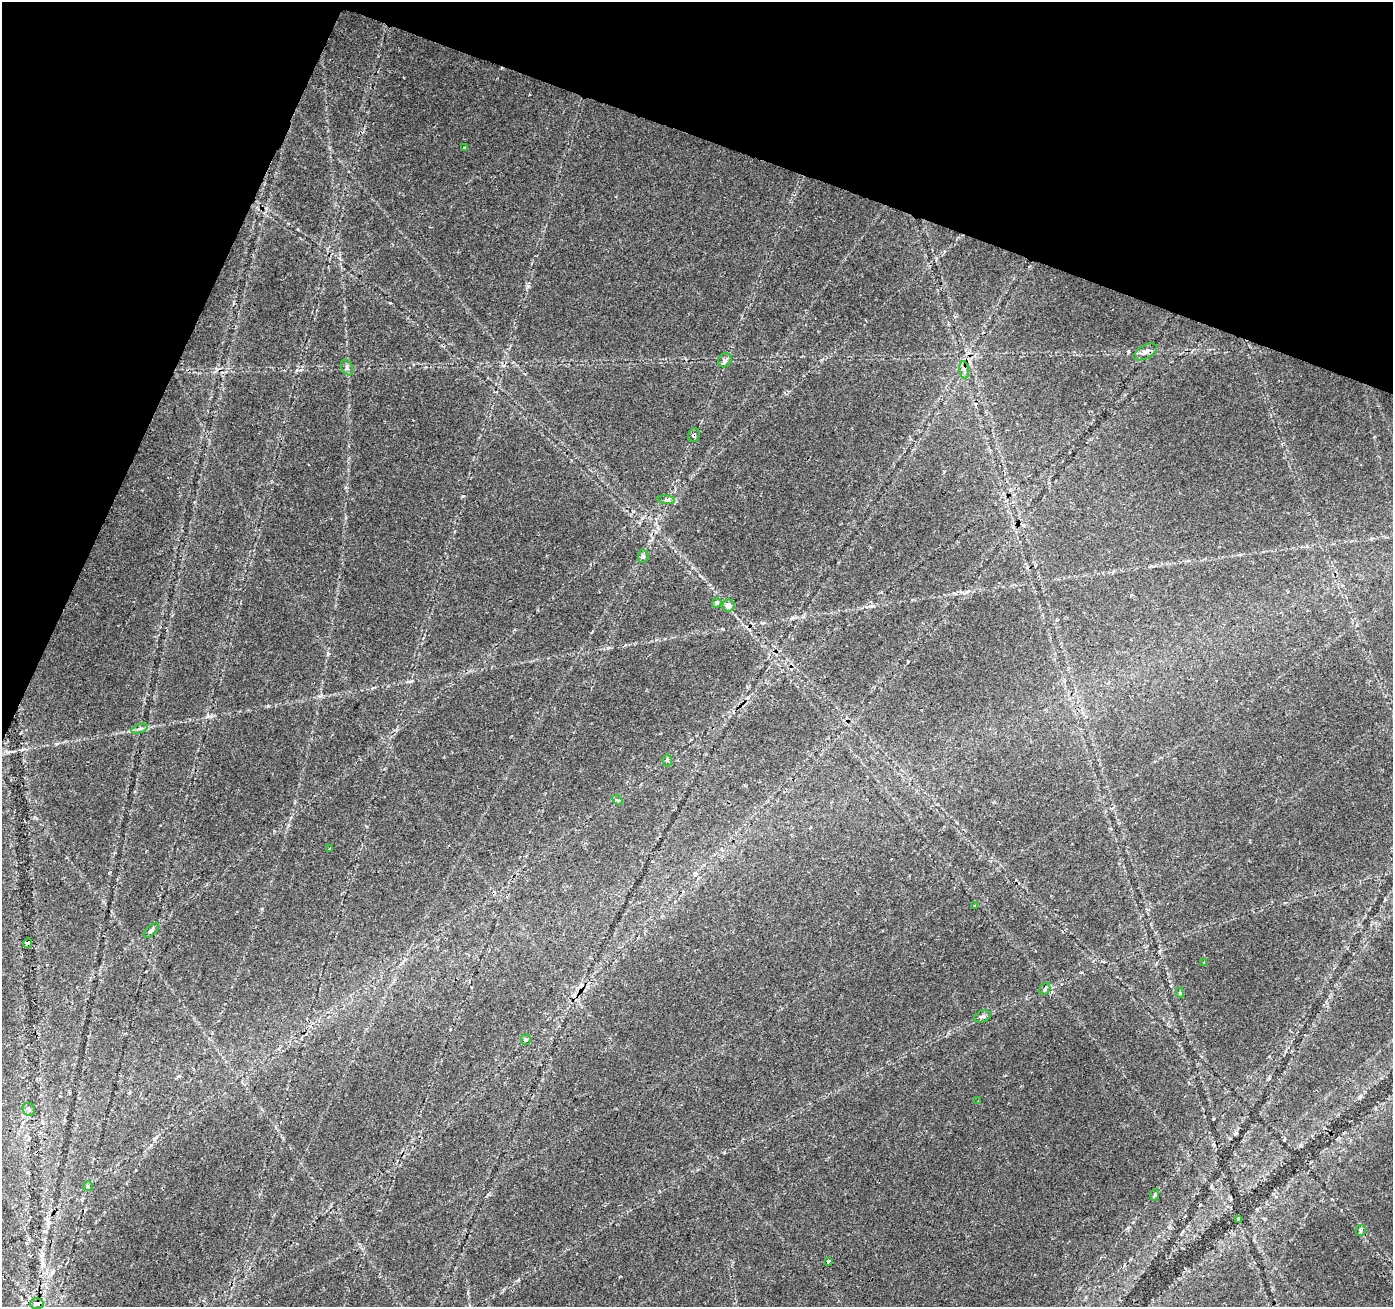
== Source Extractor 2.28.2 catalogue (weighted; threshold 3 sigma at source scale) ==
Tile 2 of 4 x 4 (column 2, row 1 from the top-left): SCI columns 1393-2783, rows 4124-5428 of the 5572 x 5702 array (HDU 1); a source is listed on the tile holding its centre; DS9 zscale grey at full resolution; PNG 1395 x 1309 px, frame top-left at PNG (2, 2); each listed source drawn as its Kron ellipse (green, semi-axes under 4 px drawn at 4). Shown black and unused: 18% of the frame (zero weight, under 2 of 3 exposures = <1% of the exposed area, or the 3 px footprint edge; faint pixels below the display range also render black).
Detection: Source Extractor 2.28.2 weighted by HDU 2 'WHT'; one run over the whole footprint, this tile lists its part. Background 0.0334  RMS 0.0037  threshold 0.0165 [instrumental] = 3 sigma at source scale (4.5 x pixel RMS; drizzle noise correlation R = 1.50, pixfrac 1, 0.0396/0.0396 arcsec/px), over >= 5 px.
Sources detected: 33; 3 cosmic-ray / hot-pixel residue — neither listed nor drawn; the other 30 listed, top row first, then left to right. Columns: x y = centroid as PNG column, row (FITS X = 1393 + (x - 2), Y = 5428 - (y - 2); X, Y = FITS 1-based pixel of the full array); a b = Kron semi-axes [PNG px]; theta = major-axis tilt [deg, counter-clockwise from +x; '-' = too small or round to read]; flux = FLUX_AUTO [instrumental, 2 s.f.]
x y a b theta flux
465 148 4 3 - 0.36
1145 352 13 6 28 2.1
725 360 7 6 - 1.1
347 368 8 5 -63 0.9
964 370 9 5 -82 1.1
694 435 7 5 72 0.9
666 500 9 3 -6 0.73
643 556 7 5 87 0.82
717 603 5 4 - 1.1
728 606 6 6 - 1.9
140 728 8 3 19 0.83
667 761 6 4 85 0.89
617 800 6 3 -43 0.59
329 849 3 2 - 0.27
975 906 3 3 - 0.98
151 930 9 5 42 1
28 943 5 3 - 8.3
1204 962 3 3 - 1
1045 989 6 5 - 0.76
1180 993 5 4 - 0.7
982 1016 9 5 20 0.94
526 1040 5 5 - 0.87
978 1100 2 2 - 0.25
29 1109 6 6 - 1.1
88 1186 5 5 - 0.72
1155 1195 6 4 87 0.45
1239 1219 3 3 - 0.79
1361 1230 5 5 - 0.74
828 1261 3 3 - 0.76
37 1304 7 5 4 2
Overlapping masked pixels (flux is a lower limit): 1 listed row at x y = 694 435
Unlisted compact peaks at least as high as the median listed source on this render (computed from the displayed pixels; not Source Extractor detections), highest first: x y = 528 286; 463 496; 268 706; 328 654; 518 1280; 390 303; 411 681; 871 606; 288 825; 211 716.